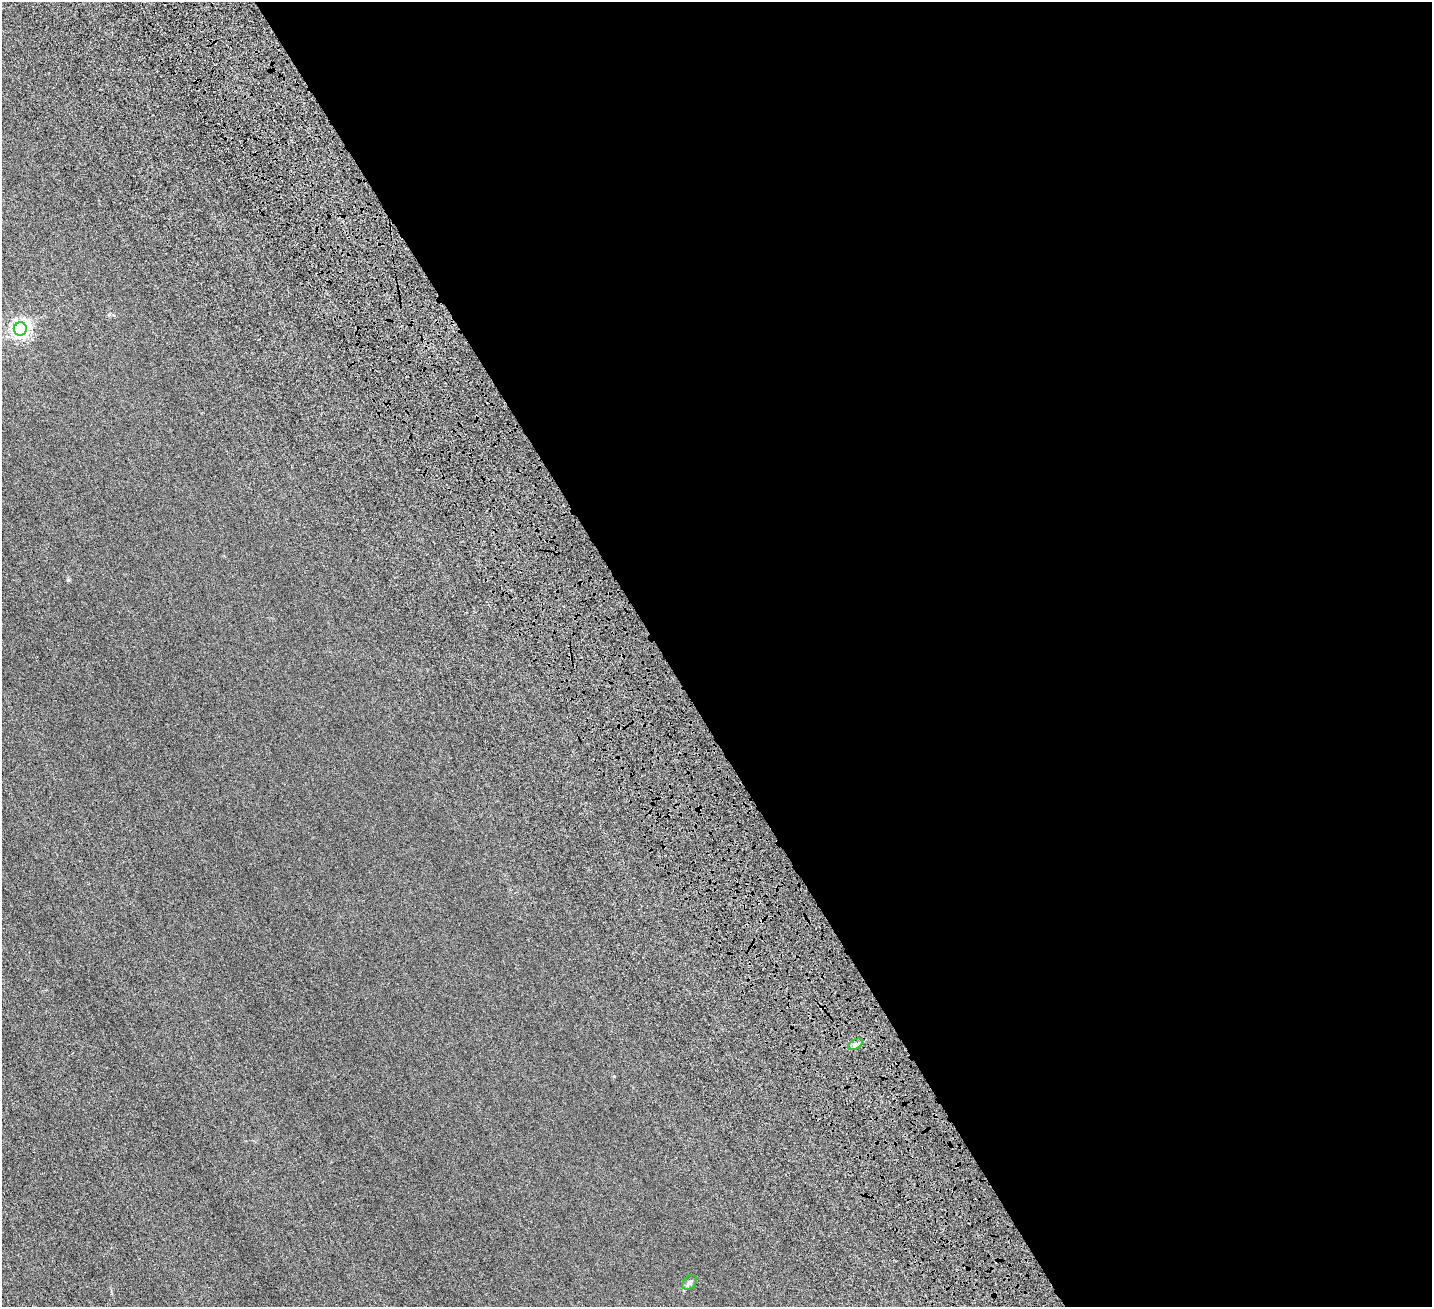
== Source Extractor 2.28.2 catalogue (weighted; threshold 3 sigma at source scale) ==
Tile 8 of 4 x 4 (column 4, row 2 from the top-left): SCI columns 4595-6024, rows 3090-4394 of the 6329 x 6320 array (HDU 1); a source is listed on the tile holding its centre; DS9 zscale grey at full resolution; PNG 1434 x 1309 px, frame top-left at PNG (2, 2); each listed source drawn as its Kron ellipse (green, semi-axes under 4 px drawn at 4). Shown black and unused: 54% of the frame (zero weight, under 6 of 12 exposures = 14% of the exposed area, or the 3 px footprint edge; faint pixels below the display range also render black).
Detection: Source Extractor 2.28.2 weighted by HDU 2 'WHT'; one run over the whole footprint, this tile lists its part. Background 0.00232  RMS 0.002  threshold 0.00827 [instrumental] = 3 sigma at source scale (4.09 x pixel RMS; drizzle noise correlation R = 1.36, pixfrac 0.8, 0.05/0.05 arcsec/px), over >= 5 px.
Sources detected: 3; all 3 listed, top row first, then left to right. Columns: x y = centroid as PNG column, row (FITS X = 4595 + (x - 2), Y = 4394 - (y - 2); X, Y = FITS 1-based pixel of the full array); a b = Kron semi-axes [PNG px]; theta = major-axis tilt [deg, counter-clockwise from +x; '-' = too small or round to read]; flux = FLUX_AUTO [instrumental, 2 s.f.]
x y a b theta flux
20 329 7 6 - 64
856 1044 8 4 30 0.47
690 1282 8 6 44 0.46